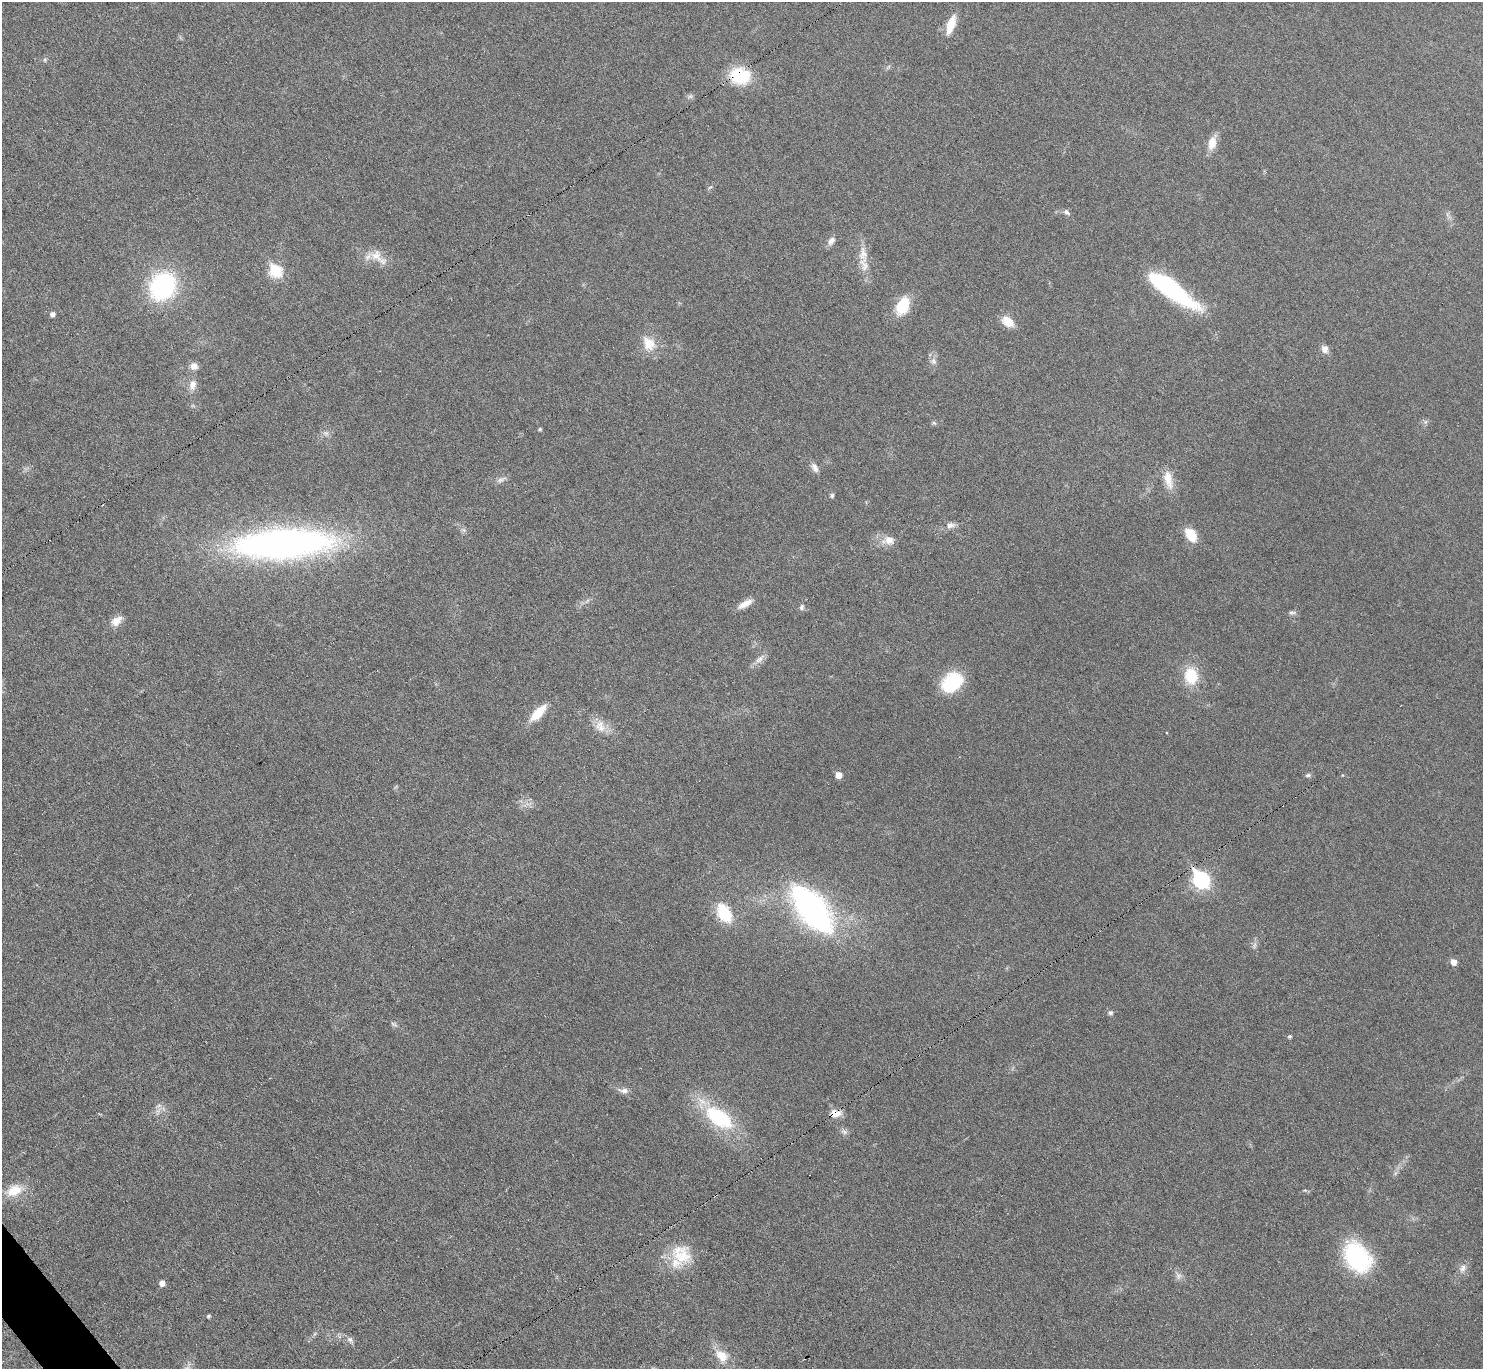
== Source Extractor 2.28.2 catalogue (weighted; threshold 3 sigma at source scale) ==
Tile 7 of 4 x 4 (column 3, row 2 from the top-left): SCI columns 2963-4443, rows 2890-4256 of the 5926 x 5921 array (HDU 1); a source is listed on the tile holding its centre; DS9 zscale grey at full resolution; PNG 1485 x 1371 px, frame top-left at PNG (2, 2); no overlay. Shown black and unused: <1% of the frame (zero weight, under 3 of 6 exposures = <1% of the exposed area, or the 3 px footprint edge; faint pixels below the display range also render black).
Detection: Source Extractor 2.28.2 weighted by HDU 2 'WHT'; one run over the whole footprint, this tile lists its part. Background 0.0346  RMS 0.004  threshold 0.0163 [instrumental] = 3 sigma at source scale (4.09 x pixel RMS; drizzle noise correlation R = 1.36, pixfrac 0.8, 0.05/0.05 arcsec/px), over >= 5 px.
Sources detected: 70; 1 too faint to see at this stretch — not listed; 1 inside a brighter listed object's ellipse — not listed separately; the other 68 listed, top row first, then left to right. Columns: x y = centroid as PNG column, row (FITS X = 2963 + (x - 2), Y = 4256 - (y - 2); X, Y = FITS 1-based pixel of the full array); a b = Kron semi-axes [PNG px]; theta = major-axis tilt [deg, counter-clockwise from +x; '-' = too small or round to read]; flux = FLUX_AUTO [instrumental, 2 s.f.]
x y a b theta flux
951 25 23 9 71 6.5
45 60 6 4 -73 0.51
740 76 19 15 -16 19
690 96 7 6 - 0.85
1212 143 18 10 79 4.5
710 187 7 3 36 0.53
1066 212 10 6 -39 1.2
831 241 12 7 50 2
376 256 19 16 -54 5.8
864 264 24 12 -75 5.3
275 270 7 6 - 31
163 286 26 23 56 48
1171 289 52 14 -36 57
902 306 19 12 63 12
52 314 5 4 - 1.5
1008 321 14 10 -35 5.5
649 343 22 15 -52 7.1
1325 349 10 8 -63 2.1
933 361 10 8 -70 1.7
194 366 9 8 - 2.6
193 385 14 9 77 3.1
1425 422 7 4 71 0.72
934 423 7 4 -44 0.61
540 429 4 4 - 0.66
815 468 13 7 -60 2
1168 479 26 11 -76 5.7
501 480 15 6 24 1.5
832 495 7 5 76 0.66
950 525 13 7 7 2.1
464 530 7 4 -71 0.8
1191 535 16 10 -56 7.8
889 540 12 9 15 4
283 544 89 27 3 190
587 601 8 4 45 0.84
745 604 19 7 29 3.5
801 607 7 6 - 1
1292 612 11 6 0 1
116 621 17 10 39 3.3
760 659 18 6 43 2.3
1191 676 21 16 -82 12
952 682 26 19 39 17
538 713 23 9 46 7.9
600 726 18 14 -71 4.9
838 775 5 5 - 4
1308 775 8 5 10 0.83
1342 775 4 3 - 0.26
1201 879 9 7 -53 87
812 909 38 17 -52 150
724 913 25 15 -61 13
1254 945 11 4 79 1
1454 962 5 5 - 3.2
1110 1013 6 5 - 0.97
394 1024 11 5 -30 0.96
1290 1036 5 4 - 0.6
624 1090 15 7 -8 2.1
159 1106 9 4 9 0.94
835 1113 12 8 -8 4.2
719 1117 38 19 -35 30
844 1132 10 6 -31 1.2
14 1190 19 12 23 8
681 1254 31 24 -39 14
1357 1257 32 22 -55 41
1463 1268 13 8 56 2.2
1178 1276 10 8 -67 1.7
162 1283 5 5 - 2.6
208 1316 4 4 - 0.68
350 1339 8 8 - 1.3
722 1356 19 13 -46 6.4
Overlapping masked pixels (flux is a lower limit): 2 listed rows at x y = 740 76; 835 1113